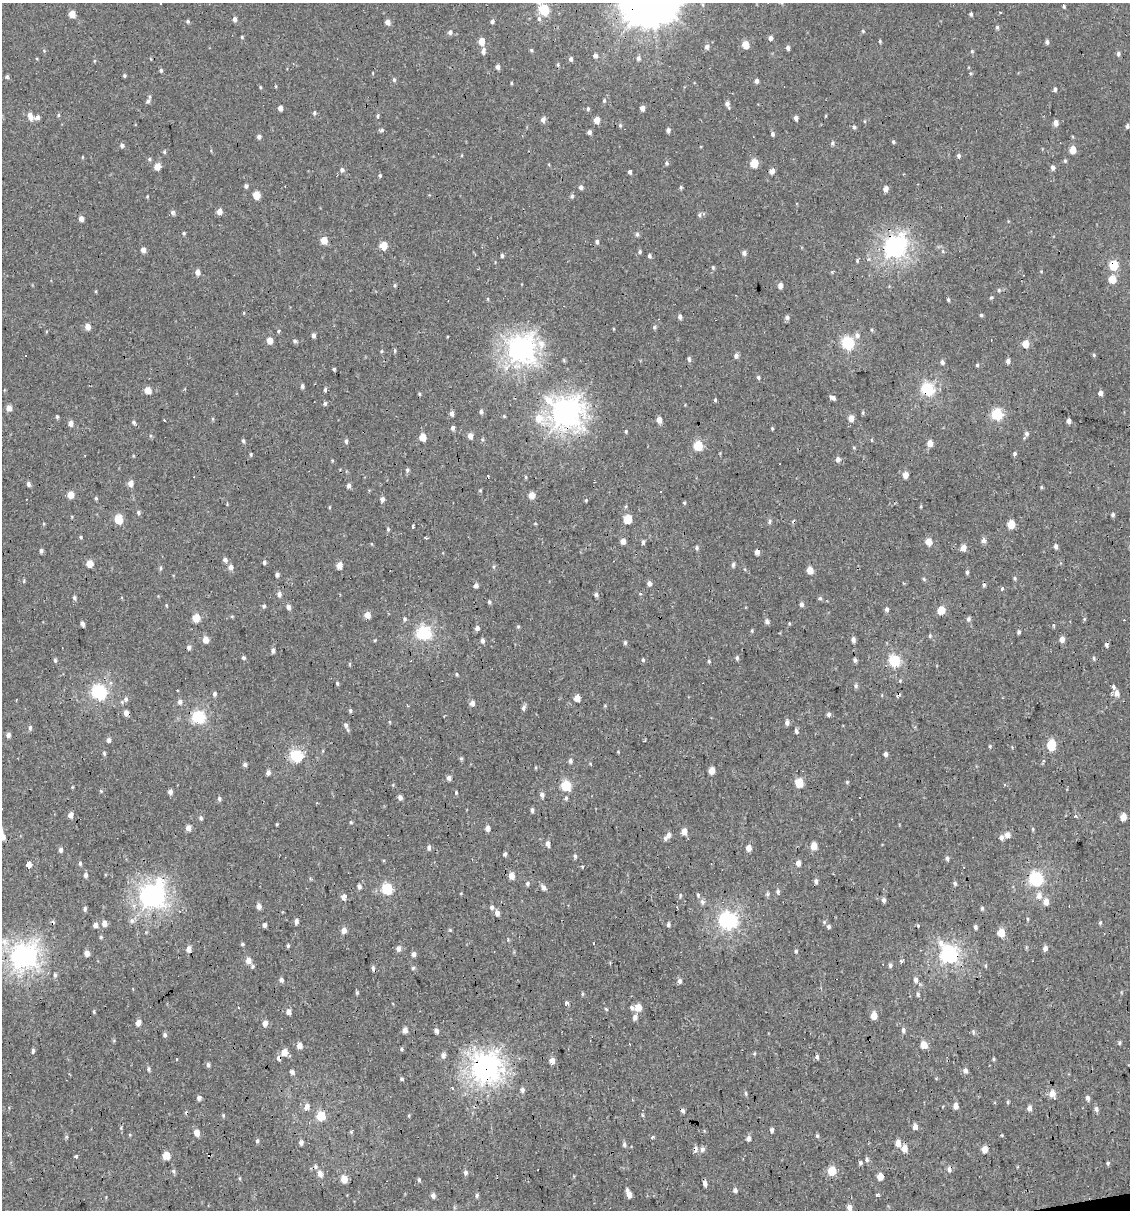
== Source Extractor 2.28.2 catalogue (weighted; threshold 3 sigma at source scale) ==
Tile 6 of 4 x 4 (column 2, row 2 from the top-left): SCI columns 1150-2277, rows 2415-3622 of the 4599 x 4829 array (HDU 1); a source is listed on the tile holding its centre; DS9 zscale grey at full resolution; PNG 1132 x 1212 px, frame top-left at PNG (2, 3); no overlay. Shown black and unused: <1% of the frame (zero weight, under 2 of 3 exposures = <1% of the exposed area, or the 3 px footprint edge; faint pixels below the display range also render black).
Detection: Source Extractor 2.28.2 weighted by HDU 2 'WHT'; one run over the whole footprint, this tile lists its part. Background -2.67e-04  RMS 0.0035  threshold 0.0156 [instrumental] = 3 sigma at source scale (4.5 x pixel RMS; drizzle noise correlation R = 1.50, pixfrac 1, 0.0396/0.0396 arcsec/px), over >= 5 px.
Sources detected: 487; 9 cosmic-ray / hot-pixel residue — not listed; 2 inside a brighter listed object's ellipse — not listed separately; the other 476 listed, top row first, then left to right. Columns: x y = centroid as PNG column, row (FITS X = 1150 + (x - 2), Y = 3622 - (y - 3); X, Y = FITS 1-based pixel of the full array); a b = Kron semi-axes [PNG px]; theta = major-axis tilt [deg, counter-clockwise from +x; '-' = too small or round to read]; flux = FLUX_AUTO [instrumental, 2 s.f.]
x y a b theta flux
1064 6 4 3 - 0.45
544 10 6 5 - 19
1000 12 4 3 - 0.32
72 14 5 4 - 4.2
971 14 4 3 - 0.6
234 19 5 4 - 1.2
539 19 8 6 -74 0.96
188 21 5 4 - 0.51
492 21 4 4 - 0.85
387 22 5 4 - 2
997 27 5 4 - 0.49
863 31 4 4 - 0.4
450 32 5 4 - 0.95
242 37 4 4 - 0.37
770 38 5 4 - 1.1
481 41 5 5 - 3.9
880 41 4 3 - 0.39
1047 42 4 4 - 0.89
745 45 5 4 - 5.7
707 46 5 5 - 1.2
788 48 4 4 - 0.99
531 50 4 4 - 0.46
483 51 8 5 80 1.2
972 51 5 4 - 0.36
1118 54 5 4 - 0.7
595 56 6 5 - 1
638 58 6 5 - 0.85
571 59 5 4 - 0.99
558 64 5 3 - 0.39
497 67 5 4 - 1.2
161 70 5 4 - 0.55
7 76 5 4 - 0.55
124 76 4 3 - 0.47
394 80 6 4 -70 0.54
756 81 4 4 - 1.2
511 83 4 3 - 0.37
260 87 4 3 - 0.34
1055 89 5 4 - 0.7
604 100 5 4 - 0.42
148 101 6 4 61 0.85
727 104 7 4 -75 1.3
280 108 4 4 - 1.5
642 108 5 4 - 1.6
588 109 5 4 - 0.47
314 113 5 4 - 0.59
58 115 5 3 - 0.38
377 116 4 3 - 0.47
37 117 7 5 12 1.4
31 118 7 5 84 1.8
796 118 4 4 - 1
543 119 5 5 - 1.4
596 120 5 4 - 3.8
1055 123 5 4 - 2.3
620 125 5 5 - 0.46
1127 126 5 4 - 0.71
854 127 5 4 - 0.53
382 130 5 4 - 0.58
668 130 5 4 - 0.96
589 132 4 4 - 1
772 134 5 4 - 0.69
259 137 5 4 - 0.88
893 142 5 4 - 0.46
832 143 5 4 - 0.57
122 145 5 5 - 0.86
1073 150 5 4 - 4.8
164 152 5 4 - 0.49
959 156 5 4 - 0.72
82 157 5 3 - 0.28
149 159 5 4 - 0.48
1065 161 5 4 - 0.47
666 163 5 5 - 0.61
754 163 5 5 - 8.1
157 167 6 5 - 3.1
1053 168 5 4 - 1.4
342 170 6 5 - 0.9
772 171 5 4 - 2
630 172 4 3 - 0.88
380 176 5 3 - 0.45
246 186 5 4 - 0.72
581 187 5 5 - 0.92
681 187 6 3 -83 0.46
886 189 5 4 - 1.9
256 195 5 5 - 5.7
147 197 4 3 - 0.3
172 212 6 4 -90 0.75
219 212 5 5 - 2.3
699 215 6 5 - 0.64
81 219 5 4 - 2
184 233 5 4 - 0.45
637 234 6 5 - 0.64
324 240 5 5 - 4.8
597 241 4 4 - 0.85
383 245 5 5 - 9.1
894 247 8 8 - 160
143 250 4 4 - 1.9
640 252 5 4 - 0.54
744 253 5 4 - 1.2
502 256 4 3 - 0.59
649 256 5 4 - 0.71
857 261 5 4 - 0.48
1113 265 6 5 - 14
713 267 6 4 -71 0.45
197 272 5 5 - 1.9
1112 279 5 5 - 6.5
395 285 5 3 - 0.44
780 285 5 4 - 2.1
999 290 5 4 - 0.42
991 297 5 4 - 0.44
488 299 5 3 - 0.3
948 300 4 3 - 0.5
244 313 4 3 - 0.28
981 315 4 4 - 0.45
680 317 6 4 -82 0.95
787 318 6 5 - 0.94
88 327 5 4 - 2.8
654 327 5 4 - 0.58
278 331 4 3 - 0.71
313 335 5 4 - 0.9
857 335 7 7 - 1.2
270 340 4 4 - 3.8
295 341 5 4 - 0.73
848 343 6 6 - 37
541 344 14 9 -81 3.8
1025 344 5 4 - 4.9
521 350 9 9 - 260
381 351 4 4 - 0.39
395 351 5 3 - 0.47
26 355 3 3 - 0.71
1094 355 5 4 - 0.43
736 356 5 5 - 1.2
689 359 6 4 -72 0.7
1008 361 5 4 - 1.1
942 362 5 4 - 1
978 365 5 3 - 0.41
334 369 3 3 - 0.4
758 377 5 4 - 0.51
302 386 5 4 - 0.78
927 389 6 6 - 46
148 390 5 4 - 5.2
325 390 4 3 - 0.57
1100 393 4 4 - 1.5
419 394 5 4 - 0.38
833 398 6 4 -27 1.2
715 400 4 3 - 0.44
325 403 5 5 - 0.66
9 408 5 4 - 2.6
481 412 5 5 - 0.76
565 413 11 10 - 300
863 413 6 3 -73 0.37
452 414 5 5 - 1.2
997 414 6 5 - 30
57 416 4 4 - 0.5
504 416 5 3 - 0.32
539 418 11 10 - 4.8
851 418 6 5 - 2.4
659 420 5 4 - 2.4
164 421 3 2 - 0.45
1069 421 4 4 - 1.6
134 422 5 5 - 0.61
71 423 5 5 - 1.6
453 428 5 4 - 0.99
772 428 4 3 - 0.33
626 431 4 3 - 0.36
1026 434 6 5 - 0.84
470 436 5 4 - 2.3
423 437 5 5 - 5.1
871 440 5 3 - 0.25
243 441 5 4 - 0.61
346 441 6 4 89 0.69
930 443 5 4 - 3.2
698 446 5 5 - 16
251 454 4 3 - 0.44
1014 454 5 4 - 0.65
838 459 6 5 - 1.2
408 470 5 3 - 0.53
906 475 5 5 - 2.7
525 477 5 3 - 0.41
130 483 5 5 - 2.3
29 484 5 4 - 0.91
349 486 4 4 - 1.3
1041 487 5 4 - 0.39
480 490 4 4 - 0.35
70 495 5 4 - 4.1
531 495 5 4 - 3.3
96 498 5 4 - 0.43
382 499 4 4 - 1.5
586 500 4 3 - 0.33
684 503 4 4 - 0.42
921 506 5 3 - 0.32
138 512 5 4 - 0.69
1113 515 4 4 - 0.67
118 519 5 5 - 13
628 519 5 5 - 12
770 521 5 4 - 0.64
1011 524 5 5 - 7.3
413 526 3 3 - 0.72
388 529 5 4 - 0.47
81 537 5 3 - 0.36
426 538 3 3 - 0.45
983 540 5 5 - 1.4
623 541 4 4 - 2.4
643 542 5 4 - 0.85
929 542 5 5 - 4.5
1056 546 6 4 -79 0.9
697 548 6 5 - 0.66
963 548 5 4 - 3.4
41 551 5 4 - 0.78
757 552 4 4 - 1.6
225 560 5 5 - 1.2
264 562 5 4 - 0.67
89 564 5 5 - 4.4
733 564 6 4 86 0.73
339 565 5 5 - 3.1
231 567 6 5 - 1.6
160 568 5 3 - 0.47
810 570 5 4 - 4.8
967 572 5 4 - 0.58
277 575 4 4 - 0.96
1015 578 6 4 -70 0.47
924 579 5 5 - 0.44
649 583 5 5 - 1.3
476 586 4 4 - 1.1
1002 588 3 3 - 2.3
279 594 6 5 - 1.1
596 594 5 5 - 0.76
74 598 4 4 - 0.69
820 598 5 4 - 0.5
489 602 4 4 - 0.56
801 604 5 5 - 0.88
166 605 4 3 - 0.26
264 606 5 4 - 0.61
288 607 5 4 - 1.4
886 609 6 4 -1 0.71
941 610 5 5 - 7.5
367 615 5 5 - 3.6
232 616 5 3 - 0.33
196 618 5 5 - 7.8
405 619 5 5 - 0.56
968 619 6 5 - 0.8
767 622 5 5 - 1.1
82 624 4 3 - 1
518 626 5 3 - 0.34
477 628 6 4 11 1
752 631 5 3 - 0.33
1019 632 4 4 - 0.62
424 633 6 6 - 62
930 636 5 4 - 0.52
205 639 5 4 - 3.2
1062 639 5 4 - 2.1
482 640 5 5 - 0.92
853 640 5 4 - 1.1
625 643 5 4 - 0.5
1106 644 4 4 - 0.74
189 647 5 5 - 0.87
273 651 6 4 85 0.9
243 658 5 4 - 0.6
737 658 6 4 -82 0.59
1094 658 5 4 - 0.53
55 660 5 4 - 0.52
643 660 5 4 - 0.54
855 660 4 3 - 0.85
709 661 4 3 - 0.37
894 661 6 5 - 32
457 674 5 3 - 0.37
337 683 5 3 - 0.46
856 686 6 5 - 0.7
1113 687 5 4 - 1.5
99 692 6 6 - 60
1117 693 5 5 - 2.4
214 694 6 5 - 0.73
577 698 5 4 - 4.3
126 699 8 6 68 1
180 702 6 6 - 1.1
472 703 5 5 - 1.5
524 708 6 5 - 1
350 710 4 4 - 0.56
126 713 5 4 - 1.8
829 714 5 4 - 0.94
198 717 6 6 - 45
787 723 6 5 - 1.1
346 725 8 6 -71 0.99
30 728 6 5 - 0.65
796 731 6 4 -74 0.82
8 735 4 4 - 1.4
109 740 5 4 - 0.92
1051 745 7 5 90 15
990 746 4 4 - 0.35
1012 747 4 3 - 0.27
104 753 6 4 -70 0.48
886 754 4 3 - 1
296 755 6 6 - 37
461 759 5 5 - 0.47
570 761 5 5 - 0.85
245 765 5 5 - 0.79
712 771 5 4 - 4.4
268 773 5 4 - 1.2
449 778 5 4 - 1.2
799 782 5 5 - 11
847 782 4 4 - 0.34
1004 784 4 3 - 0.38
566 786 6 5 - 17
101 791 5 4 - 0.34
170 792 5 4 - 1.3
456 792 6 3 -89 0.38
542 795 7 6 - 0.96
400 797 4 4 - 1.5
566 798 5 4 - 0.55
219 799 5 5 - 0.75
532 810 5 3 - 0.83
70 815 6 5 - 1.6
1076 817 4 3 - 0.82
1123 817 5 4 - 4.1
201 818 6 5 - 0.67
351 822 4 4 - 0.35
277 824 3 2 - 0.3
188 828 5 4 - 2.1
488 828 5 4 - 1.6
1033 829 5 3 - 0.37
684 831 5 4 - 3.1
669 835 7 5 62 1.3
1007 835 5 5 - 2.4
3 837 6 5 - 1.5
1001 837 7 5 -89 1.1
548 844 5 4 - 1.6
814 846 5 4 - 4.7
429 847 5 4 - 1
749 848 5 4 - 2.9
61 850 5 4 - 1.1
505 854 5 4 - 0.61
575 856 6 4 -88 0.57
947 858 5 4 - 0.78
80 863 5 4 - 0.54
798 863 5 4 - 1.8
29 865 5 3 - 280
85 875 6 5 - 0.92
511 876 5 4 - 3.4
1035 879 6 6 - 58
816 881 6 4 -77 0.89
527 883 5 5 - 0.65
955 883 5 5 - 0.58
160 884 23 12 -73 10
359 886 6 5 - 1
544 887 6 5 - 1.3
387 888 6 5 - 28
778 892 5 4 - 0.66
767 894 6 5 - 0.56
680 895 6 4 84 0.44
698 895 6 4 -88 0.48
152 896 8 7 - 200
1039 896 8 7 - 2.1
344 897 5 5 - 1.8
884 900 5 4 - 0.98
1046 901 6 5 - 3.1
702 902 7 6 - 0.94
259 906 5 4 - 1.9
492 907 6 5 - 0.8
982 908 5 4 - 0.47
85 909 6 5 - 0.7
180 911 3 3 - 0.28
497 913 5 4 - 1.9
1028 919 5 3 - 0.33
132 921 7 6 - 1.1
296 921 5 4 - 1.3
728 921 7 7 - 94
104 923 6 5 - 1.9
1100 923 5 4 - 0.45
668 924 6 4 89 0.65
95 925 5 4 - 1.6
264 925 4 4 - 1.1
829 927 5 5 - 0.75
975 927 5 4 - 0.7
344 930 5 5 - 2.4
1001 933 5 5 - 7.5
101 937 5 4 - 0.38
242 944 5 4 - 0.47
288 946 5 4 - 0.5
399 948 5 5 - 1.8
1045 948 5 5 - 1.4
189 949 5 4 - 2.1
796 951 4 4 - 0.52
87 953 4 4 - 2.4
414 954 5 4 - 1.2
949 955 8 6 -55 110
24 956 9 8 - 210
248 960 6 5 - 2
902 961 4 3 - 0.81
890 965 5 4 - 0.94
252 966 6 4 84 0.63
374 969 4 3 - 1.8
55 975 6 5 - 0.58
281 980 4 4 - 1.2
916 980 6 5 - 1.1
679 981 6 5 - 1.1
357 993 5 4 - 0.47
918 994 6 4 78 0.61
567 1003 6 4 -30 1
638 1007 5 4 - 5.5
632 1008 7 5 -39 0.82
606 1009 5 4 - 0.39
94 1012 5 4 - 0.39
288 1012 5 5 - 2.1
874 1015 5 4 - 5.2
635 1017 6 5 - 1.7
138 1023 5 4 - 2.4
265 1023 5 5 - 2.3
405 1030 4 4 - 2.3
903 1030 6 5 - 0.8
436 1031 5 4 - 1
973 1032 7 5 -78 0.61
165 1035 5 4 - 0.76
1119 1043 5 4 - 0.49
923 1045 5 4 - 4.8
299 1046 5 5 - 2.5
402 1049 5 4 - 0.51
33 1051 5 3 - 0.72
284 1052 5 5 - 4.1
443 1055 6 5 - 1.2
817 1057 5 4 - 0.71
279 1058 5 5 - 1.4
176 1059 3 2 - 0.35
993 1059 4 4 - 0.42
552 1060 5 4 - 3
208 1065 5 4 - 0.87
485 1067 10 9 - 250
149 1069 5 4 - 0.6
965 1070 6 5 - 1.2
292 1072 5 5 - 1
402 1079 4 3 - 0.48
452 1088 3 3 - 1.1
522 1090 6 5 - 0.94
746 1093 6 4 -72 0.5
1052 1093 6 5 - 3.6
199 1098 5 4 - 1.2
1087 1098 6 4 -71 1.2
1008 1102 5 3 - 0.41
307 1106 6 6 - 2.1
956 1106 4 4 - 2.8
1029 1108 5 4 - 1.8
1096 1109 7 6 - 0.98
321 1116 5 5 - 16
915 1127 5 4 - 2.1
772 1130 5 3 - 0.93
196 1132 5 5 - 3.2
351 1132 5 4 - 0.38
817 1136 5 4 - 0.51
653 1137 3 3 - 1.4
749 1138 5 5 - 1.1
257 1141 5 4 - 0.6
301 1142 6 5 - 1
898 1143 6 5 - 3.1
624 1144 6 5 - 0.8
904 1148 5 5 - 3.9
702 1149 6 5 - 1
985 1149 5 4 - 3.6
166 1156 5 5 - 6.9
75 1157 3 3 - 2.1
867 1159 6 5 - 0.79
861 1163 6 4 88 0.6
1108 1163 4 4 - 0.49
316 1167 6 5 - 0.68
949 1169 7 5 -86 1.2
173 1171 6 5 - 0.62
832 1171 5 5 - 11
465 1172 5 4 - 0.86
320 1173 6 4 -73 2.4
880 1176 5 4 - 4.3
344 1179 5 4 - 5.1
419 1180 5 3 - 0.57
705 1184 5 4 - 1.2
627 1190 6 4 86 0.65
735 1190 6 5 - 0.82
877 1194 5 3 - 0.81
477 1195 5 4 - 0.55
629 1195 5 4 - 2.2
433 1196 5 4 - 1.3
849 1207 5 4 - 2.1
Overlapping masked pixels (flux is a lower limit): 9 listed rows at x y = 894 247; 1113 265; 927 389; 565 413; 949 955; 374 969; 279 1058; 485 1067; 949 1169
Isophote crosses this tile's border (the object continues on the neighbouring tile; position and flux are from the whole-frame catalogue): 1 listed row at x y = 3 837